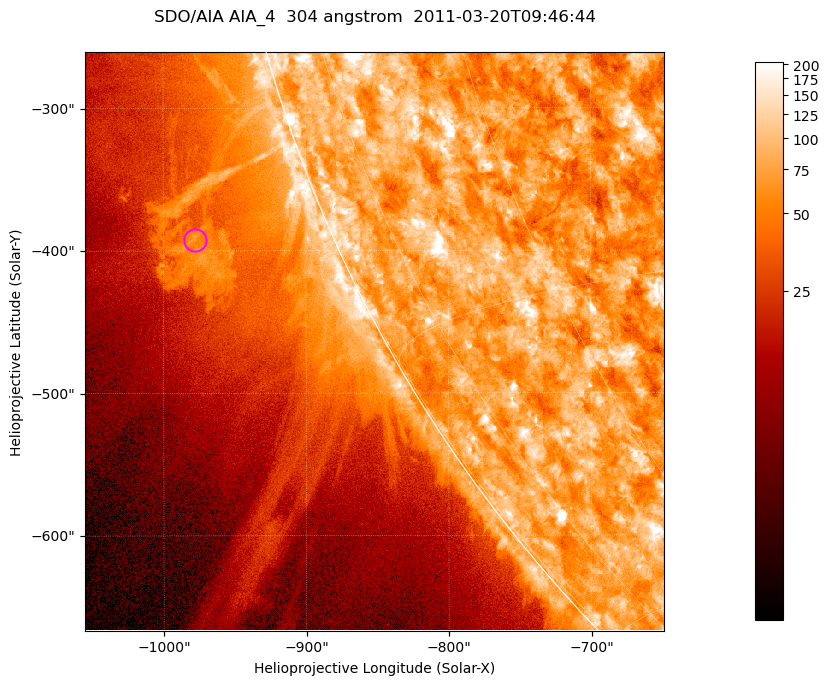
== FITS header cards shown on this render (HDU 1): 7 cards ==
TELESCOP= 'SDO/AIA '           / For AIA: SDO/AIA
INSTRUME= 'AIA_4   '           / For AIA: AIA_ATA1, AIA_ATA2, AIA_ATA3 or AIA_AT
WAVELNTH=                  304 / [angstrom] Wavelength
WAVEUNIT= 'angstrom'           / Wavelength unit: angstrom
DATE-OBS= '2011-03-20T09:46:44.124' / [ISO] Date when observation started; ISO 8
CTYPE1  = 'HPLN-TAN'           / CTYPE1; Typically HPLN
CTYPE2  = 'HPLT-TAN'           / CTYPE2; Typically HPLT

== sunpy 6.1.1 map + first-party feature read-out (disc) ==
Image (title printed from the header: SDO/AIA AIA_4  304 angstrom  2011-03-20T09:46:44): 677 x 677 px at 0.6 arcsec/px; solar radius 964 arcsec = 1605 px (partial field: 2.6% of the solar disc is inside the frame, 46% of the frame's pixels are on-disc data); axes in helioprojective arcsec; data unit not stated in the header (colour bar unlabelled)
Orientation: roll -0.132 deg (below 1 deg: not rotated)
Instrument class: DISC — disc imager (sunpy class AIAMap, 304 A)
Bright regions (active regions / flare kernels): reference = the on-disc median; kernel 5 px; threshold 5 sigma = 124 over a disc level ~73.9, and >= 1.15x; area >= 458 px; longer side >= 8 px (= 4.8 arcsec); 0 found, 0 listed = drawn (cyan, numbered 1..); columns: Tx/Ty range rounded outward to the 2 arcsec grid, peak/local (2 s.f.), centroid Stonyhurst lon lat
Off-limb structures (1.02-1.3 R_sun): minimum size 229 px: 2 found; the strongest spans PA ~110..115 deg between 1.04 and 1.13 R_sun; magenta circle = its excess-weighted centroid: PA ~110 deg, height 1.09 R_sun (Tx ~-978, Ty ~-392 arcsec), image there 2.8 x the reference